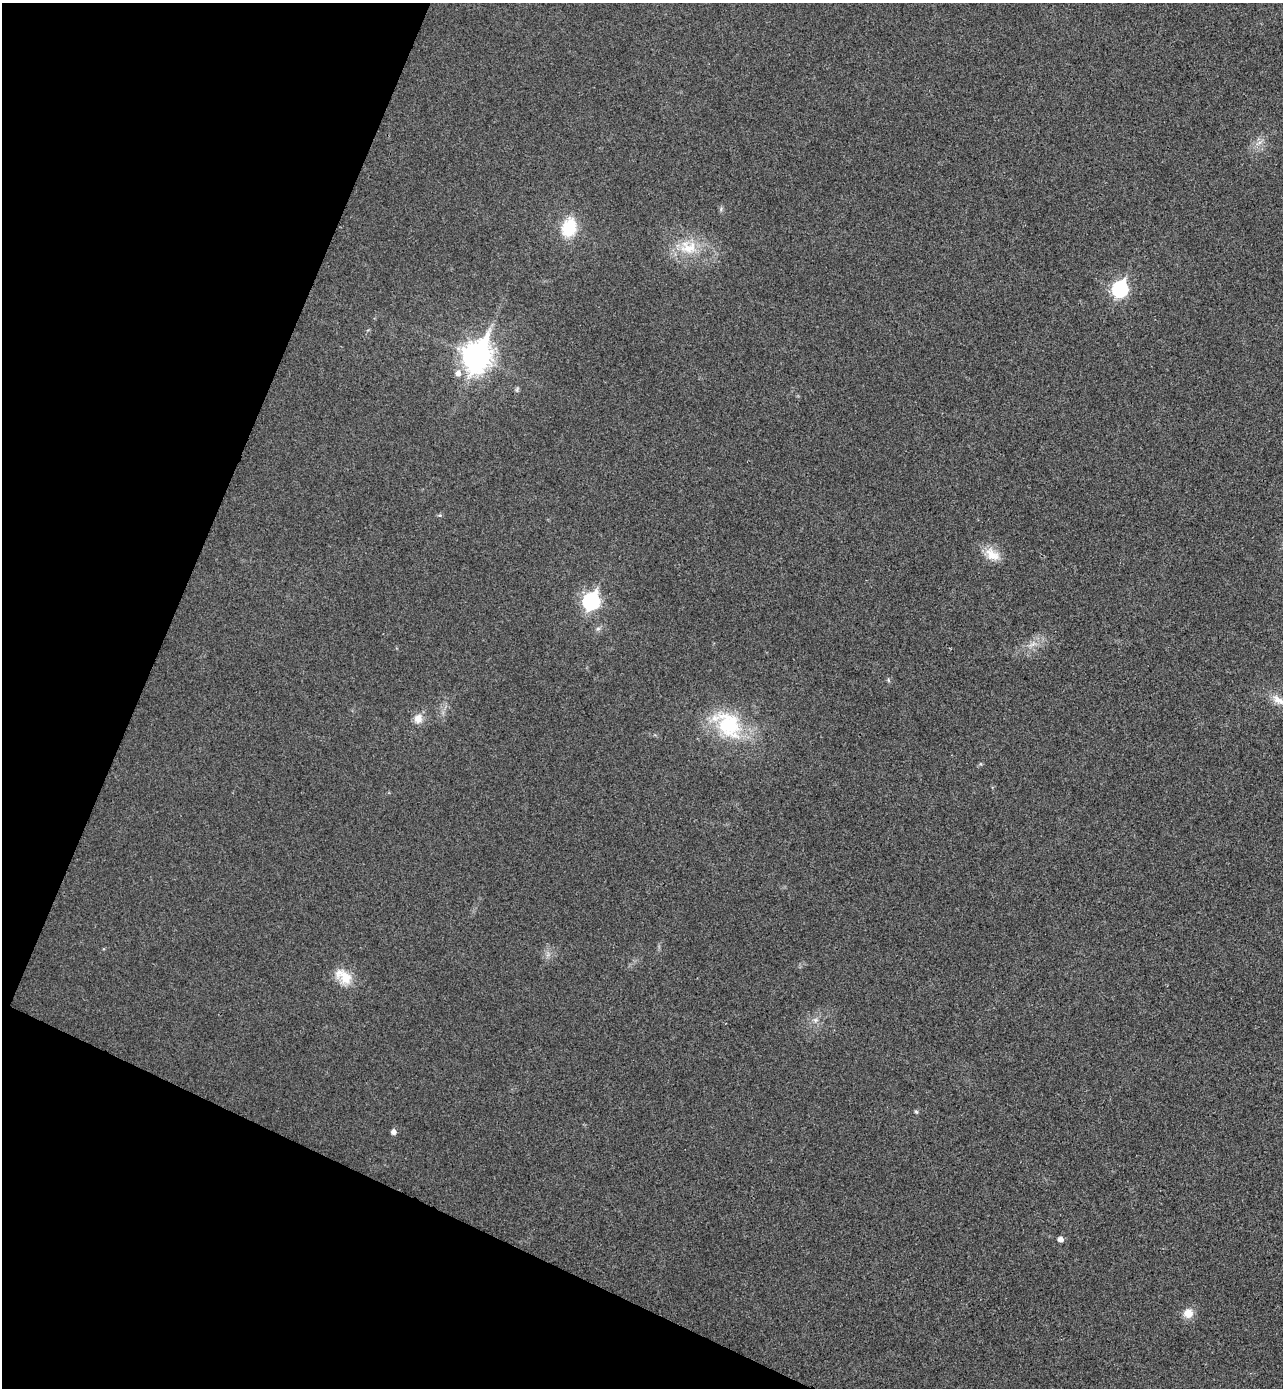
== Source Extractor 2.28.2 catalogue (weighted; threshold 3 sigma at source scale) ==
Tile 9 of 4 x 4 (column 1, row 3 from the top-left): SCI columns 193-1473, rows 1418-2803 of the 5641 x 5604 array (HDU 1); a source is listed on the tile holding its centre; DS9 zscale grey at full resolution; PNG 1285 x 1390 px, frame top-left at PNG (2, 3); no overlay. Shown black and unused: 21% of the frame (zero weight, under 3 of 4 exposures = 6% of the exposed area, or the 3 px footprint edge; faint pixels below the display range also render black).
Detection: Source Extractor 2.28.2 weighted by HDU 2 'WHT'; one run over the whole footprint, this tile lists its part. Background 0.0198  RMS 0.0062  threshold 0.028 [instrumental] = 3 sigma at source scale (4.5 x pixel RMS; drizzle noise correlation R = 1.50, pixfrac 1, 0.05/0.05 arcsec/px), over >= 5 px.
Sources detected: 17; all 17 listed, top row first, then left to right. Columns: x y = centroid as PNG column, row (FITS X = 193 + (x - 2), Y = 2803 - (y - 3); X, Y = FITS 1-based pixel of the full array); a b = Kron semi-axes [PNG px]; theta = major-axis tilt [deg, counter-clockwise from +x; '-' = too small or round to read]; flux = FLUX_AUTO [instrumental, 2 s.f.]
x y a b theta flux
569 228 19 14 73 23
689 248 27 15 14 17
1120 289 8 7 - 110
477 356 12 9 66 700
458 373 7 6 - 3.4
992 554 22 13 -37 9.5
591 601 8 7 - 150
598 628 7 4 20 1.1
1278 700 20 9 -33 7.3
418 719 12 10 78 5.4
728 725 43 29 -48 43
344 976 26 15 -39 12
815 1020 6 6 - 1.7
916 1112 6 4 -2 0.81
393 1132 5 5 - 2.9
1060 1239 5 4 - 3.5
1188 1313 12 11 - 6.3